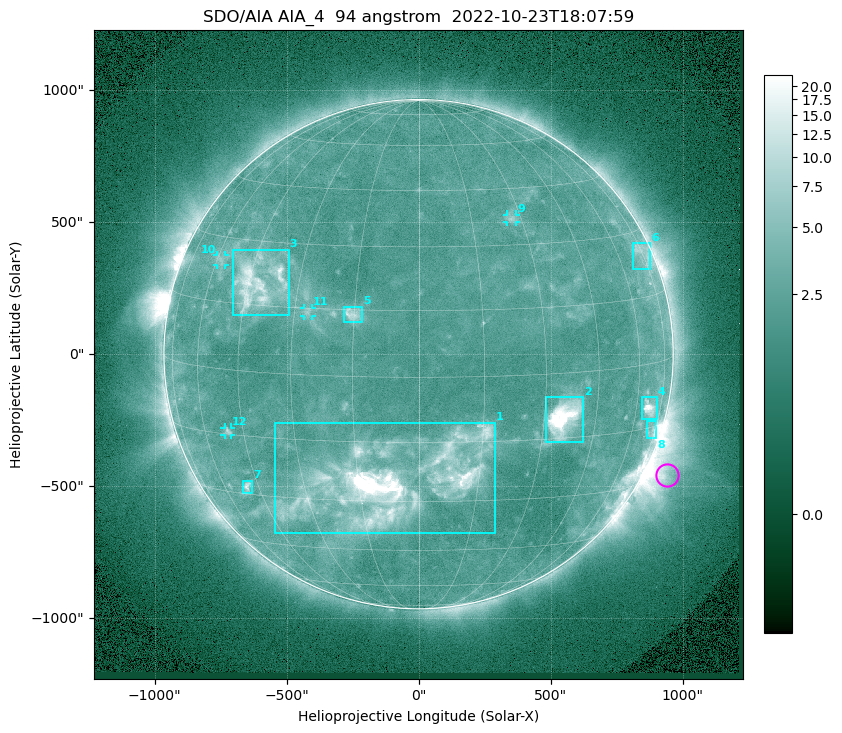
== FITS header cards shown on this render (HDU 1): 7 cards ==
TELESCOP= 'SDO/AIA '           / For AIA: SDO/AIA
INSTRUME= 'AIA_4   '           / For AIA: AIA_ATA1, AIA_ATA2, AIA_ATA3 or AIA_AT
WAVELNTH=                   94 / [angstrom] Wavelength
WAVEUNIT= 'angstrom'           / Wavelength unit: angstrom
DATE-OBS= '2022-10-23T18:07:59.121' / [ISO] Date when observation started; ISO 8
CTYPE1  = 'HPLN-TAN'           / CTYPE1: HPLN
CTYPE2  = 'HPLT-TAN'           / CTYPE2: HPLT

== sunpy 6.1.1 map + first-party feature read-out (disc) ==
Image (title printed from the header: SDO/AIA AIA_4  94 angstrom  2022-10-23T18:07:59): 1024 x 1024 px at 2.4 arcsec/px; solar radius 965 arcsec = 402 px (full disc in frame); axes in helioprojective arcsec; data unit not stated in the header (colour bar unlabelled)
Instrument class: DISC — disc imager (sunpy class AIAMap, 94 A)
Bright regions (active regions / flare kernels): reference = the median radial profile (limb darkening/brightening removed); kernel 9 px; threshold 5 sigma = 2.83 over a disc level ~2.26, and >= 1.15x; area >= 12 px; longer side >= 10 px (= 24 arcsec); searched inside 0.97 R_sun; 12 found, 12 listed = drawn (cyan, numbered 1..; 4 of them under ~33 arcsec drawn as corner ticks so the feature stays visible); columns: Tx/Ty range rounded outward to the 5 arcsec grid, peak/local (2 s.f.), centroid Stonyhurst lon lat
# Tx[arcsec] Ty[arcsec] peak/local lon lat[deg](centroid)
1 -545..290 -680..-260 29 -7 -25
2 480..625 -330..-160 17 +35 -10
3 -705..-490 145..395 7.2 -42 +20
4 845..905 -250..-160 8.8 +67 -10
5 -285..-210 120..180 4.5 -15 +14
6 810..880 325..420 3 +74 +25
7 -665..-630 -525..-480 4.7 -49 -28
8 865..900 -320..-250 4.3 +72 -16
9 335..370 500..530 2.8 +27 +37
10 -765..-735 335..375 2.7 -58 +25
11 -435..-405 145..175 2.8 -27 +14
12 -735..-710 -305..-275 3.2 -50 -14
Off-limb structures (1.02-1.3 R_sun): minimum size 162 px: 6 found; the strongest spans PA ~225..265 deg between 1.02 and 1.3 R_sun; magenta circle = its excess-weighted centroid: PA ~245 deg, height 1.08 R_sun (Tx ~940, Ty ~-455 arcsec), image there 5.2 x the reference